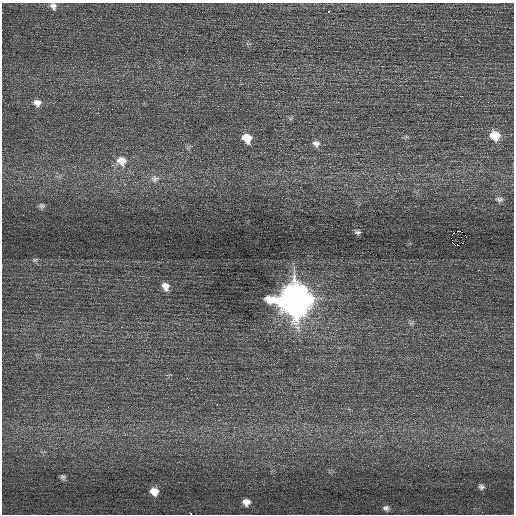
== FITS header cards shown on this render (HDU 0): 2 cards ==
NAXIS1  =                  512 / Axis length
NAXIS2  =                  512 / Axis length

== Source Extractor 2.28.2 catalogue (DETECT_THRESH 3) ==
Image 512 x 512 px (HDU 0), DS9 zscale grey, 1 PNG px = 1 image px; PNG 516 x 516 px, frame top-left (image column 1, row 512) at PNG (2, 3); no overlay
Background 0.444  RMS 0.69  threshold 2.08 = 3 sigma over >= 5 px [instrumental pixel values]
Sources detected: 27; all 27 listed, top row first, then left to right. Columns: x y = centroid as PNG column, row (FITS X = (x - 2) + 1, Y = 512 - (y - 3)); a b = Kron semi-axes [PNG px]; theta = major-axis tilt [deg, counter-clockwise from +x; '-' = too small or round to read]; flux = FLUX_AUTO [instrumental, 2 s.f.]
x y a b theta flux
53 6 10 8 -53 200
329 11 3 2 - 230
37 103 10 8 -4 280
495 135 9 8 - 940
247 138 9 8 - 730
316 143 10 8 -12 210
121 161 13 11 -25 550
154 179 12 9 8 260
499 199 10 7 -6 160
41 206 8 6 5 110
459 231 4 2 - 550
358 232 6 4 -4 99
465 235 2 2 - 460
451 238 3 2 - 210
491 238 2 2 - 37
458 245 3 2 - 260
38 265 4 3 - 43
165 286 10 8 -60 350
294 299 14 13 - 79000
411 323 7 4 -18 81
217 405 2 2 - 120
63 477 8 7 - 120
481 487 8 6 -31 140
154 491 9 8 - 540
246 502 9 8 - 340
386 508 9 7 -32 170
191 514 2 2 - 1200
At the frame edge (FLAGS 8, measured only in part): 2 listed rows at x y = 53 6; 191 514